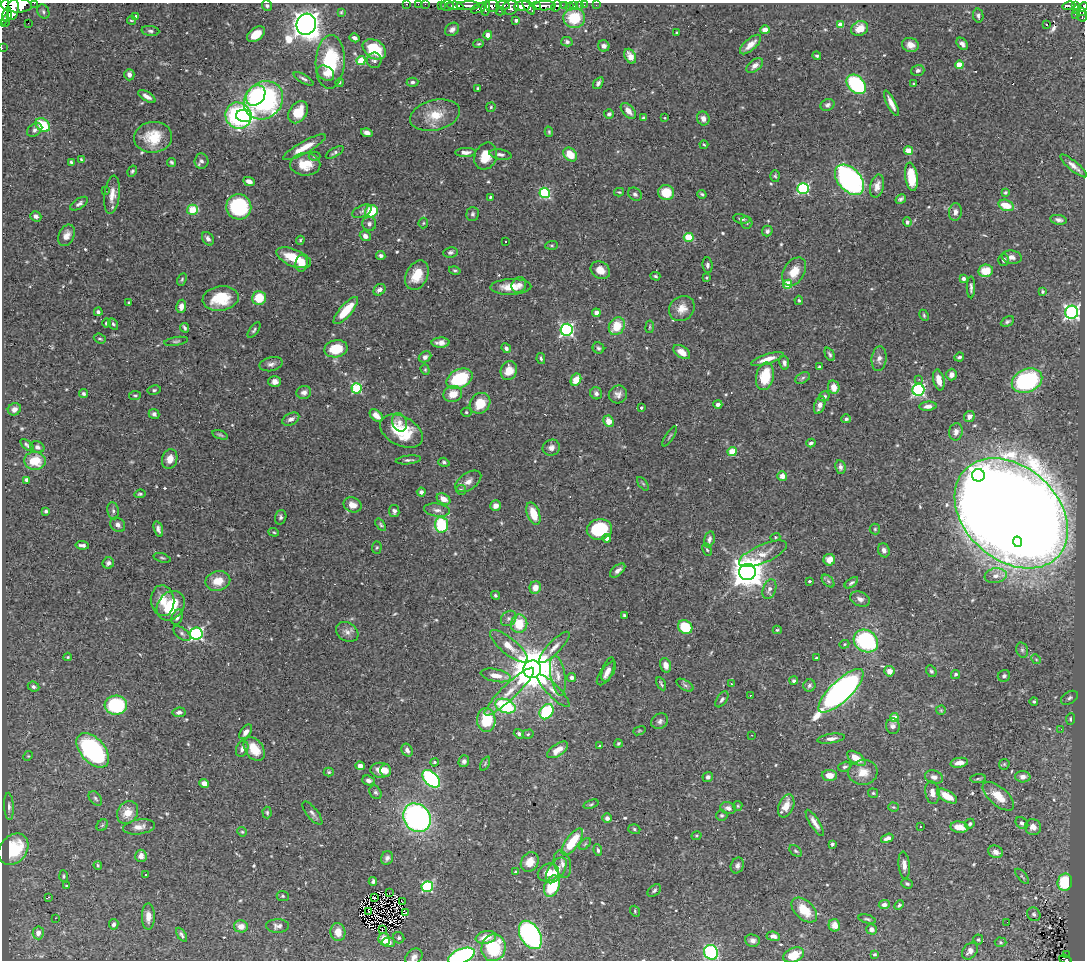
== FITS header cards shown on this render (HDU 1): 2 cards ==
NAXIS1  =                 1083
NAXIS2  =                  958

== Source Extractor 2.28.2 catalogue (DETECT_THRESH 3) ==
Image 1083 x 958 px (HDU 1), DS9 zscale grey, 1 PNG px = 1 image px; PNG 1087 x 962 px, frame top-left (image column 1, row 958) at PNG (2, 3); each listed source drawn as its Kron ellipse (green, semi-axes under 4 px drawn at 4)
Background 0.504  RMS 0.02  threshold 0.0594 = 3 sigma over >= 5 px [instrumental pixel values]
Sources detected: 597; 4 with non-positive FLUX_AUTO (blend fragments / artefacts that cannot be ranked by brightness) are neither listed nor drawn; of the other 593, the 500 brightest by FLUX_AUTO listed and drawn (93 fainter detections omitted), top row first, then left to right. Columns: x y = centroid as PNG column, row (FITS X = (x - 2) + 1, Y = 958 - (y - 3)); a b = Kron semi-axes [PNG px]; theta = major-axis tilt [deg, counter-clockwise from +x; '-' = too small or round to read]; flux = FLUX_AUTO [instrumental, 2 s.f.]
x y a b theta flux
34 3 2 2 - 13
407 4 3 2 - 14
418 4 2 2 - 8.6
425 4 2 2 - 8.1
16 5 15 7 -4 2000
447 5 6 5 - 44
503 5 7 3 -5 220
536 5 4 3 - 180
574 5 3 3 - 28
579 5 2 2 - 4.4
584 5 2 2 - 5.7
596 5 2 2 - 3.5
267 6 5 5 - 2.8
441 6 4 3 - 19
455 6 8 4 -6 660
468 6 12 3 1 650
492 6 7 6 - 270
522 6 8 5 6 870
528 6 9 3 -54 570
545 6 10 4 2 710
556 6 6 4 66 150
565 6 4 3 - 57
1069 6 6 3 9 94
1075 6 4 3 - 64
569 7 2 2 - 5.4
1083 7 5 3 - 100
479 8 9 4 25 250
486 8 7 3 80 220
510 8 8 7 - 630
1077 9 3 3 - 28
3 10 17 5 86 1700
13 10 11 5 81 1100
501 11 5 2 - 54
1081 11 4 3 - 86
43 12 7 5 -62 3.1
341 12 4 4 - 1.6
7 14 7 4 84 590
1075 14 2 2 - 4.5
978 15 7 5 -79 3.4
1082 15 7 5 -78 150
136 16 4 3 - 3.6
574 18 11 10 - 47
131 20 4 2 - 1.6
516 20 3 3 - 4.1
6 21 5 3 - 130
28 23 3 2 - 1.5
306 24 11 9 66 1800
841 25 4 4 - 20
1046 25 3 3 - 13
452 29 8 6 39 4.9
860 29 9 7 28 20
765 30 5 4 - 9.9
150 31 9 5 -6 3.4
676 33 4 2 - 1.5
256 34 10 6 36 20
488 35 4 4 - 16
355 38 5 4 - 4.8
567 42 5 4 - 3.1
479 44 5 4 - 1.8
750 44 13 5 42 13
962 44 7 5 -50 4.8
910 45 8 7 - 9.5
604 46 6 5 - 6
2 48 2 2 - 3.5
374 49 12 9 -34 50
630 56 8 5 -61 11
817 56 4 4 - 3
361 60 4 4 - 41
374 60 7 7 - 4.9
330 62 27 14 87 89
755 65 9 5 37 5.9
959 65 4 4 - 27
918 70 6 5 - 4
326 73 9 6 -34 10
129 75 6 5 - 6.3
304 79 11 4 -31 4
340 82 4 4 - 2.2
412 82 6 4 1 2.8
598 83 7 4 54 3.5
856 84 11 8 -47 140
914 84 3 3 - 2.9
478 89 3 3 - 2.9
256 95 11 8 52 92
147 96 10 4 -30 6.8
263 100 21 18 39 270
891 103 14 4 -63 11
827 105 7 5 25 4.3
491 107 5 4 - 1.8
628 111 9 5 -48 10
298 112 12 8 55 35
609 114 5 5 - 3.7
435 115 25 15 14 32
238 116 13 12 - 220
244 116 8 6 -5 49
643 118 4 3 - 2.2
665 118 3 3 - 1.6
703 118 7 6 - 7.8
43 125 8 6 -42 47
35 130 8 6 34 4.5
549 132 5 4 - 1.8
367 133 6 4 -15 6.7
153 137 19 15 6 41
704 145 4 3 - 1.6
304 147 24 6 29 22
908 151 4 4 - 35
335 152 10 4 31 3.7
465 152 10 4 1 7.7
500 154 11 5 -10 4.5
570 155 8 6 -44 26
315 156 6 4 -1 2
486 156 14 11 66 28
81 159 4 2 - 1.9
201 161 7 7 - 4.9
71 162 4 3 - 2.3
171 162 4 3 - 2.3
305 164 15 11 -1 28
1073 166 17 5 -40 8.4
132 171 6 4 61 2.4
775 176 6 5 - 2.2
911 177 14 6 -82 46
850 180 18 11 -47 360
249 181 6 4 -24 6.9
877 186 12 7 77 12
803 189 6 5 - 160
105 191 2 2 - 10
619 192 5 3 - 1.7
1005 192 4 4 - 1.8
545 193 5 5 - 130
666 193 8 7 - 28
635 194 7 6 - 3.9
702 194 5 3 - 2.4
112 195 19 7 83 14
490 197 4 3 - 1.5
901 199 5 3 - 3.3
79 204 10 5 33 4.6
1006 205 8 5 -17 25
239 207 12 12 - 120
192 210 5 5 - 42
362 211 10 5 25 4.3
371 211 6 6 - 48
955 212 9 6 82 7.2
472 214 7 6 - 3.2
36 216 6 5 - 5
742 219 8 4 -10 3.7
1059 220 8 4 -10 4.4
747 222 6 5 - 2.3
907 222 4 4 - 3.1
423 223 5 5 - 1.6
369 224 7 7 - 4.4
767 231 5 5 - 3.3
67 235 11 7 66 9.9
365 236 6 5 - 5.6
689 237 5 4 - 60
208 239 7 5 -57 4.8
300 240 4 3 - 1.5
505 242 3 3 - 2.1
552 245 6 4 4 2
450 252 7 5 8 3.8
381 255 4 3 - 3.2
1012 257 10 7 -9 7
294 258 18 8 -22 37
1004 260 5 5 - 4
301 263 8 6 85 20
707 265 8 5 -84 3.8
455 270 6 4 -14 2
600 270 10 8 -35 12
986 271 7 6 - 26
794 272 15 10 59 24
417 275 15 10 64 28
655 276 5 3 - 2
706 278 3 3 - 1.7
963 278 4 4 - 5.3
182 279 6 4 64 2
788 284 4 4 - 43
519 285 8 7 - 5.5
511 287 20 8 2 21
971 287 11 3 -90 3.7
379 290 6 5 - 5.8
1042 291 3 3 - 2
221 298 18 12 8 44
259 298 7 7 - 40
799 300 4 4 - 1.9
129 303 3 3 - 2.2
181 306 6 5 - 8.4
682 309 13 11 39 16
346 311 17 6 49 38
98 312 4 3 - 3.3
1072 312 6 6 - 340
596 313 4 4 - 7.3
924 315 6 4 -65 2.1
1007 321 7 4 26 2.9
107 323 4 4 - 2.8
113 324 6 4 -60 2.3
617 326 9 7 59 33
650 327 6 3 82 1.6
185 328 5 3 - 3
254 330 9 4 53 2.8
566 330 6 6 - 260
100 339 6 4 -21 2.3
176 341 12 4 9 2.7
441 343 9 5 1 7.5
506 348 5 4 - 3.8
598 348 6 5 - 3.1
336 349 12 8 11 42
682 352 9 5 -36 15
830 354 7 4 -64 2.8
425 357 6 5 - 4.8
959 357 5 4 - 2.8
541 358 5 4 - 2.6
767 359 17 5 18 14
879 359 12 7 84 7.3
784 363 7 4 -79 4.1
271 364 12 7 13 6
819 367 4 3 - 2
425 370 5 4 - 1.7
509 371 9 8 - 17
952 375 6 5 - 7.2
765 376 14 8 77 46
803 378 8 5 28 2.7
459 379 14 9 26 89
919 379 3 3 - 2.3
576 380 6 5 - 21
939 380 10 5 -78 16
1027 381 16 11 24 170
275 382 6 5 - 6.5
834 387 7 5 -79 14
357 388 5 5 - 120
154 390 7 4 10 2.5
918 390 6 6 - 230
304 392 7 6 - 5.6
596 393 6 5 - 4.1
83 394 4 4 - 2.9
453 394 9 8 - 20
618 394 9 9 - 7.2
135 395 6 4 8 2.1
824 396 5 5 - 3.3
480 403 11 9 47 33
718 404 4 3 - 5.3
820 405 9 5 71 8.4
928 406 8 4 4 7.3
641 408 3 3 - 1.7
14 409 7 6 - 7.3
466 412 5 4 - 2
154 414 5 5 - 2.9
376 416 8 5 -43 12
969 417 6 5 - 6.6
291 419 9 6 27 5.9
846 419 5 4 - 3.5
608 421 6 5 - 14
399 422 9 7 -67 9.2
401 431 23 14 -28 63
956 432 9 7 80 7.3
220 435 8 3 -18 2.3
669 436 11 2 57 1.8
811 443 4 3 - 3
27 445 8 4 -39 2.9
37 447 7 5 -25 4.5
551 448 9 8 - 6.8
732 452 4 4 - 53
170 459 10 7 73 13
408 460 13 4 6 3.6
35 461 10 9 - 32
444 462 5 4 - 2.8
840 467 7 5 -80 4.2
978 475 6 6 - 510
782 476 5 5 - 10
27 480 4 4 - 5.2
468 481 15 8 34 9.6
643 484 8 4 -54 2.1
461 490 5 5 - 2.1
421 492 4 4 - 4.6
140 494 6 4 10 2.3
443 499 7 5 -30 13
352 505 9 7 -22 11
496 506 5 5 - 6.1
437 510 13 6 -7 7
46 511 4 3 - 2.9
113 511 8 5 -80 3.9
394 511 6 5 - 4.6
1011 513 64 46 -42 9500
533 514 12 6 -70 26
281 517 7 5 72 3.3
118 525 8 6 -42 4.7
381 525 7 4 -55 2.2
441 525 8 6 -86 95
158 529 8 4 -72 4.8
599 529 13 10 11 85
875 529 5 5 - 2
274 532 5 4 - 1.7
775 537 5 4 - 1.5
607 538 4 4 - 7
709 539 8 5 77 4.8
1017 542 5 4 - 140
82 545 7 3 -8 3.8
377 548 6 4 86 1.8
707 550 6 4 -62 2
884 550 7 5 -70 5.1
763 554 25 9 23 17
162 558 9 4 -18 2.3
829 560 6 6 - 14
108 563 6 5 - 4.3
618 570 9 5 41 5.6
747 572 8 8 - 3000
996 576 11 7 8 9.7
218 581 12 9 14 21
809 581 3 3 - 2.5
828 581 7 4 -45 3
851 583 7 4 34 3.3
535 587 6 5 - 12
769 589 10 6 70 7.2
495 595 5 4 - 2.5
860 599 10 7 -23 6.4
163 601 15 11 -82 20
171 606 16 12 51 56
624 615 4 3 - 1.8
177 617 8 5 68 5.3
509 618 8 7 - 5
519 624 9 8 - 34
685 627 7 6 - 51
777 630 4 3 - 1.6
347 632 12 9 -32 8
182 633 10 5 -38 3.6
196 634 6 6 - 250
866 641 13 10 -36 140
844 644 5 4 - 1.7
509 646 23 8 -40 19
554 647 21 6 46 10
1022 650 8 5 -75 3.3
68 657 4 3 - 1.5
817 658 3 3 - 2.2
1036 659 5 4 - 1.7
665 665 7 5 -73 10
532 669 9 8 - 6000
608 669 13 5 71 7
889 671 5 5 - 12
931 671 6 4 -60 2.8
606 673 14 6 54 6.4
955 674 5 4 - 3.4
496 675 15 6 -11 15
558 676 20 7 -80 13
1004 676 6 6 - 3
572 678 4 4 - 6
794 681 4 4 - 2.9
661 684 7 3 -61 2
731 684 3 2 - 1.8
685 685 9 5 -30 3.3
809 685 6 6 - 3.4
33 687 6 4 -24 3.7
553 691 22 6 -45 11
841 691 29 10 44 620
509 692 33 7 44 22
750 695 3 3 - 2.1
1069 698 9 6 33 3.5
722 699 9 5 55 3.4
1034 701 4 4 - 2.6
116 705 11 9 2 110
505 706 10 7 -20 100
941 710 5 5 - 1.7
179 712 6 4 8 4.6
547 712 8 6 56 88
894 718 4 4 - 20
1070 719 6 4 84 2.3
486 720 12 9 -89 55
660 721 9 7 35 4.5
893 726 8 7 - 5.9
1061 729 3 2 - 2.6
639 731 6 4 19 1.6
246 732 8 5 54 6.9
519 734 5 4 - 3.5
528 734 6 4 16 1.8
752 735 3 2 - 1.6
831 739 14 4 8 6.6
618 743 4 3 - 1.8
600 746 4 3 - 1.5
242 749 8 6 68 4.9
254 749 13 9 -54 27
93 750 20 12 -49 250
407 750 7 5 -62 4.8
558 750 12 6 35 14
28 756 5 4 - 1.6
856 758 10 5 -35 18
464 761 6 5 - 4.4
434 762 4 3 - 1.7
959 763 9 5 10 8.1
485 764 7 4 64 1.9
1004 764 6 5 - 1.8
360 766 4 4 - 7.5
845 767 6 4 21 3.1
381 770 10 7 -5 15
386 770 6 5 - 7.2
329 772 5 4 - 1.8
863 772 14 12 6 20
829 775 8 5 -2 12
708 777 5 5 - 4.3
934 777 9 6 -17 6.3
1023 777 7 6 - 6.1
431 779 10 6 -44 200
978 779 8 3 5 1.9
368 781 6 5 - 5.2
204 783 5 4 - 9.2
375 792 7 5 -54 3.1
873 793 5 5 - 1.9
932 793 11 7 -81 8.8
947 796 11 5 -30 20
998 796 19 9 -41 24
95 798 8 5 -51 3.1
591 804 8 4 18 2.2
9 806 13 4 -87 4.6
738 806 5 4 - 1.7
786 806 12 7 68 18
893 807 5 4 - 1.7
728 808 8 6 -11 5.4
128 813 12 10 58 20
267 813 6 4 -87 2.3
312 813 14 5 -51 4.6
722 815 6 5 - 2.3
417 818 15 13 -45 390
607 818 5 4 - 5
815 823 15 4 -58 8.6
1022 823 7 5 -39 3.8
970 824 5 4 - 2.4
102 825 6 5 - 2.2
920 826 3 2 - 1.6
139 827 16 7 8 11
959 827 9 5 -8 16
1033 827 8 7 - 9.2
634 829 6 4 -19 2.2
242 832 5 4 - 1.8
697 836 5 4 - 1.5
887 838 6 4 18 6.6
572 842 16 6 54 46
585 844 7 4 45 2
832 844 4 3 - 2.6
13 849 17 13 49 75
598 850 6 4 -81 2.6
795 851 7 5 -40 2.3
996 852 8 6 -19 7.7
141 856 6 6 - 9.1
387 858 7 6 - 4.4
530 862 10 8 57 16
562 864 14 8 -75 8.3
98 865 4 3 - 1.7
904 865 14 5 -84 7.5
737 866 8 6 66 5.1
556 870 15 7 57 17
516 872 4 3 - 2.5
548 872 11 8 22 15
145 874 3 2 - 1.7
64 876 6 4 -85 2.1
1022 876 9 3 -50 1.8
373 881 4 3 - 2.5
1065 882 8 7 - 64
907 884 6 4 -20 2.5
66 886 3 3 - 1.7
552 886 11 7 66 64
427 887 6 5 - 140
654 890 8 5 42 2.8
389 893 2 2 - 1.7
283 896 6 5 - 2.4
49 897 3 2 - 21
374 898 3 2 - 1.6
402 902 2 2 - 1.9
884 904 5 4 - 5
899 905 5 4 - 2.2
804 910 15 9 -43 32
368 911 3 2 - 2
635 911 5 4 - 1.8
406 913 3 3 - 1.5
1034 914 7 6 - 3.4
148 917 13 6 -90 10
55 918 2 2 - 13
867 919 9 3 -14 2.4
1007 922 2 2 - 2
114 924 5 4 - 3.8
834 925 6 5 - 12
241 926 7 6 - 11
277 926 11 7 0 5.4
871 929 5 5 - 6.8
382 930 3 3 - 470
338 932 9 7 -77 14
38 933 6 5 - 8.6
182 935 8 4 -57 4
530 935 15 10 -60 300
773 936 7 4 -7 5.7
486 937 10 6 10 16
399 938 6 5 - 2.9
384 939 6 5 - 16
752 940 7 6 - 5.3
978 940 5 5 - 1.9
388 942 6 5 - 6.8
1001 942 6 4 -3 2.2
494 948 13 12 - 75
970 951 9 6 51 6.8
711 952 7 7 - 160
875 954 3 3 - 1.6
794 955 11 7 22 27
1066 955 3 3 - 5.4
461 956 14 7 22 260
414 957 9 7 43 6.1
1065 959 6 3 -17 23
At the frame edge (FLAGS 8, measured only in part): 11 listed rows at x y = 34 3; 407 4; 418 4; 425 4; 16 5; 1083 7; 3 10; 2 48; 461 956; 414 957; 1065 959
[93 fainter detections neither listed nor drawn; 4 non-positive-flux detections neither listed nor drawn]